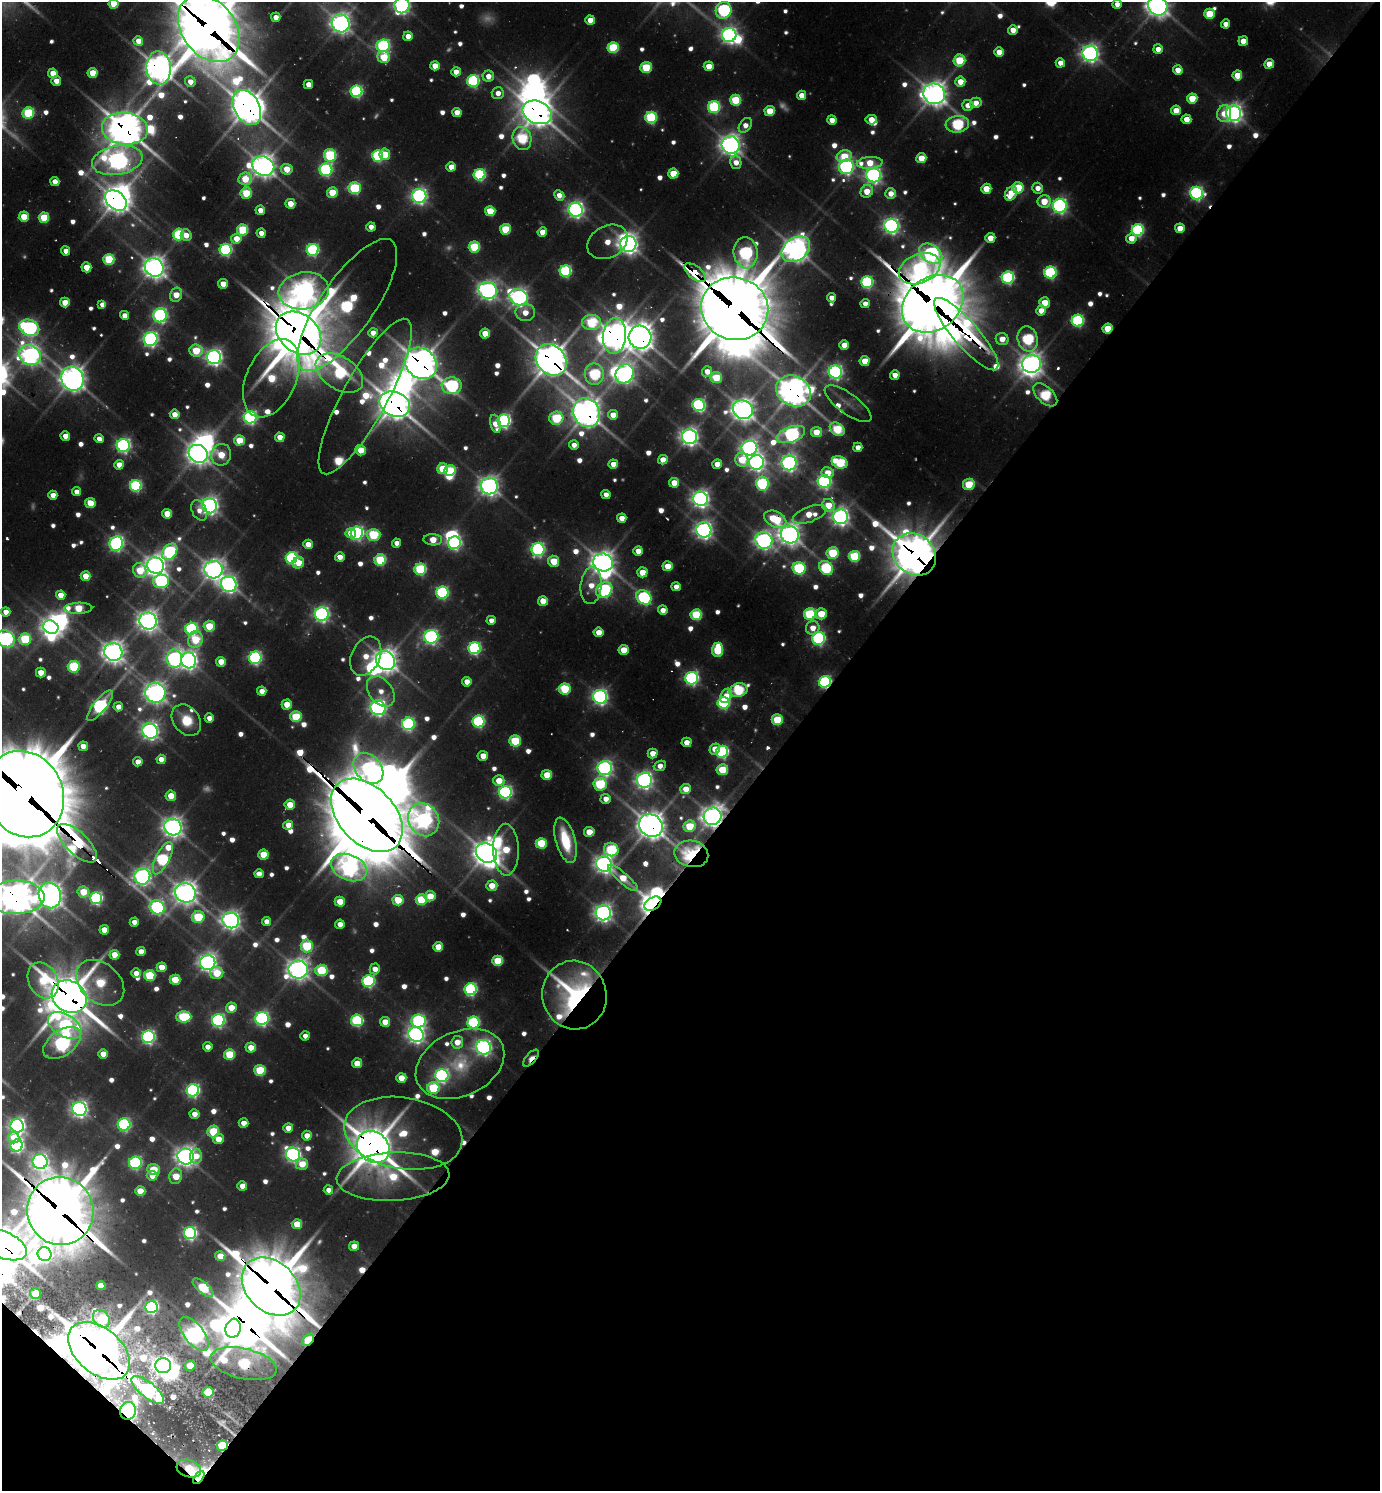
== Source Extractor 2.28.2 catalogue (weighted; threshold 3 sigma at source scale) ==
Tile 15 of 4 x 4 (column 3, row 4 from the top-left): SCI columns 3061-4438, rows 70-1558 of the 6039 x 6026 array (HDU 1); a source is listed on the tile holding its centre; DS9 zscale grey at full resolution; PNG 1382 x 1493 px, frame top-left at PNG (2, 2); each listed source drawn as its Kron ellipse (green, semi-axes under 4 px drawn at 4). Shown black and unused: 44% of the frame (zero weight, under 2 of 3 exposures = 4% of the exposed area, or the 3 px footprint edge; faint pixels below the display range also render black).
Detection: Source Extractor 2.28.2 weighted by HDU 2 'WHT'; one run over the whole footprint, this tile lists its part. Background 0.0997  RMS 0.01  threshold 0.0456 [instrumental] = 3 sigma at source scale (4.5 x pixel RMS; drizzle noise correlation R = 1.50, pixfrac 1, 0.05/0.05 arcsec/px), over >= 5 px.
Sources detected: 802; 33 too faint to see at this stretch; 43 inside a brighter object's white glare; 8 cosmic-ray / hot-pixel residue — neither listed nor drawn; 14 inside a brighter listed object's ellipse — not listed separately; of the other 704, all 500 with FLUX_AUTO >= 14.9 (the completeness limit of this list) listed and drawn (204 fainter detections not listed), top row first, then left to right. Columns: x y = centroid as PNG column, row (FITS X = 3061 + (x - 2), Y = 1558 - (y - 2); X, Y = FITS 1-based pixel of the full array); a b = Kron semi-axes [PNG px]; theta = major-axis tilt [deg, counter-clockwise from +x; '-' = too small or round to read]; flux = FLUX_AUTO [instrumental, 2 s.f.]
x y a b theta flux
113 4 5 5 - 49
1117 4 4 4 - 16
402 6 8 7 - 650
1158 6 10 9 - 1600
724 10 8 7 - 370
1209 14 5 5 - 76
276 17 5 4 - 19
590 20 5 4 - 31
341 23 9 8 - 1100
1226 24 4 4 - 18
209 28 37 26 -53 8600
1013 30 5 4 - 23
729 35 7 7 - 750
408 36 5 4 - 24
138 41 5 4 - 26
1243 41 5 4 - 28
383 46 7 6 - 370
613 47 5 5 - 140
1158 49 5 4 - 17
999 52 5 5 - 33
1090 53 8 7 - 900
384 57 6 6 - 70
959 60 6 5 - 110
1060 63 5 4 - 21
1269 64 5 4 - 34
435 66 5 4 - 29
709 66 5 5 - 34
646 67 5 5 - 93
159 68 16 12 -85 2000
1178 70 5 4 - 24
456 72 4 4 - 21
53 73 5 4 - 34
93 73 5 5 - 54
1237 75 5 5 - 38
488 76 6 5 - 19
56 81 5 5 - 23
473 81 6 6 - 280
190 82 5 5 - 20
960 82 5 5 - 33
308 85 4 4 - 22
356 91 6 6 - 280
498 93 6 6 - 17
934 94 11 10 - 1700
802 95 4 4 - 28
1192 98 5 5 - 58
735 100 5 5 - 100
976 103 6 5 - 21
968 105 5 5 - 19
247 107 19 12 -61 2600
714 107 6 6 - 230
1176 110 5 5 - 31
770 111 5 5 - 52
457 112 4 4 - 25
537 112 15 11 -23 2100
28 113 6 5 - 150
1224 113 8 7 - 25
1234 113 8 7 - 970
651 118 6 5 - 210
1186 119 5 5 - 30
832 120 4 4 - 26
871 120 6 4 6 29
957 124 12 8 7 230
745 125 8 5 54 18
125 129 23 16 -5 2900
522 138 11 9 -77 170
730 145 9 8 - 1100
385 154 6 5 - 48
330 155 6 6 - 190
378 156 6 5 - 220
844 156 8 5 14 57
921 158 5 5 - 47
117 160 25 14 10 950
736 162 7 5 -79 20
870 163 13 6 5 52
263 166 11 9 -31 1500
451 167 4 4 - 27
846 167 7 7 - 540
287 169 6 5 - 47
326 170 6 6 - 310
673 174 5 5 - 57
480 175 6 5 - 250
874 175 7 7 - 690
245 179 7 6 - 59
55 182 4 4 - 21
355 188 6 6 - 170
1018 188 5 5 - 100
1038 188 5 5 - 18
986 189 5 5 - 48
867 191 6 5 - 39
332 192 5 5 - 61
246 193 6 5 - 79
1196 193 6 6 - 440
891 194 5 5 - 22
1011 194 8 5 59 50
559 195 6 4 -42 20
419 196 7 7 - 670
116 200 12 8 -39 1500
1044 201 6 6 - 48
290 204 5 5 - 35
1060 206 7 7 - 620
260 210 4 4 - 18
576 210 7 7 - 750
490 211 5 5 - 65
24 217 5 5 - 54
44 218 5 5 - 84
891 226 7 7 - 710
371 227 4 4 - 15
1180 228 5 4 - 29
505 229 5 5 - 83
243 230 5 5 - 120
1138 230 6 6 - 280
542 232 5 4 - 28
261 233 4 4 - 16
178 234 6 5 - 160
186 235 6 5 - 20
990 238 5 5 - 25
1131 238 5 5 - 26
236 239 5 5 - 31
607 242 21 16 29 34
628 244 8 8 - 1100
474 247 5 5 - 130
796 249 15 11 36 1600
226 250 6 6 - 320
313 250 6 6 - 270
66 251 4 4 - 18
746 253 15 12 -84 410
931 254 13 8 -35 640
109 259 5 5 - 130
86 267 5 5 - 35
154 267 10 9 - 1400
920 269 21 14 22 340
565 271 6 5 - 240
695 273 13 6 -39 480
1050 273 6 6 - 280
1008 278 6 6 - 300
867 282 6 6 - 290
223 284 5 4 - 31
304 291 25 18 9 1500
488 291 9 8 - 980
176 295 7 6 - 36
519 297 9 8 - 940
831 298 4 4 - 16
65 302 5 5 - 37
1045 303 5 5 - 46
865 304 4 4 - 16
933 304 33 26 37 8700
102 305 4 4 - 24
347 305 78 27 55 460
735 309 34 31 -18 10000
1041 311 5 5 - 24
525 312 10 8 -3 23
125 315 4 4 - 18
160 315 7 7 - 450
1078 321 6 6 - 280
591 322 9 7 5 140
29 328 10 8 -23 560
1108 328 5 5 - 60
298 333 25 19 -40 6400
373 333 4 4 - 20
485 333 5 5 - 41
966 334 47 12 -49 640
614 336 18 11 85 1900
640 337 11 11 - 1900
151 339 7 7 - 600
1002 339 6 6 - 26
1028 339 13 10 -74 230
844 345 5 4 - 28
196 351 7 6 - 79
30 355 11 9 -30 1000
214 357 7 7 - 790
551 360 17 14 -47 2700
865 361 5 5 - 45
421 363 17 14 -43 2600
1032 364 9 9 - 1300
707 371 5 5 - 22
835 372 6 6 - 570
339 373 26 16 -33 260
594 374 11 9 -89 210
625 374 10 8 57 950
895 375 5 4 - 18
271 378 41 25 65 150
716 378 6 5 - 79
73 379 12 11 - 1700
452 386 10 8 1 340
794 391 18 15 -27 2100
1045 395 14 8 -42 170
365 397 88 22 61 170
395 404 16 12 -24 2500
848 404 28 10 -36 18
699 405 6 6 - 350
743 410 10 9 - 1400
587 413 15 13 -62 2100
175 414 5 5 - 24
613 415 5 5 - 27
250 417 6 6 - 460
556 418 7 6 - 150
504 421 6 6 - 450
495 424 9 5 -76 29
837 429 8 6 -38 130
816 432 5 5 - 39
791 434 15 7 20 570
65 436 5 4 - 20
280 437 5 5 - 25
689 437 7 7 - 940
99 439 5 4 - 16
239 440 5 5 - 57
123 445 6 6 - 540
574 445 5 5 - 15
858 447 4 4 - 18
749 448 8 7 - 760
361 450 5 5 - 49
198 454 10 8 -32 1300
221 455 11 10 - 58
663 460 5 4 - 21
742 460 7 6 - 55
756 462 7 7 - 780
840 462 8 6 -20 150
789 463 7 7 - 720
613 464 5 4 - 28
717 464 5 4 - 23
119 465 5 5 - 26
442 469 5 5 - 76
450 470 5 5 - 92
828 473 6 5 - 27
824 481 6 6 - 430
674 483 5 5 - 32
762 484 7 6 - 280
969 484 6 5 - 89
136 486 6 6 - 240
489 486 8 8 - 1000
77 492 4 4 - 18
53 495 4 4 - 21
606 495 4 4 - 15
700 499 7 7 - 890
90 503 5 5 - 46
828 505 6 6 - 40
210 506 8 7 - 890
199 510 11 7 -62 15
167 514 5 5 - 41
810 514 18 7 20 40
841 517 7 7 - 900
622 518 5 4 - 21
775 519 12 7 -27 110
704 530 7 7 - 870
351 533 5 5 - 31
357 533 6 6 - 410
790 534 9 8 - 1400
373 535 7 6 - 140
433 540 9 5 -2 43
764 540 9 8 - 850
397 543 4 4 - 17
454 543 6 6 - 400
116 544 7 6 - 520
308 544 5 4 - 27
538 549 6 6 - 450
638 551 5 4 - 24
170 552 9 6 52 320
833 553 6 6 - 120
914 554 23 19 -42 4000
854 556 5 5 - 130
340 557 5 4 - 20
292 558 6 5 - 310
380 560 5 5 - 140
554 561 5 5 - 55
603 562 10 9 - 1500
298 563 6 5 - 39
155 565 9 8 - 1300
668 566 5 5 - 43
799 568 6 6 - 210
826 568 8 6 -47 220
420 569 6 6 - 180
140 570 7 6 - 69
213 570 9 9 - 1200
642 572 5 5 - 38
86 576 5 5 - 41
161 581 8 7 - 290
229 584 8 7 - 800
591 585 18 10 84 34
676 587 4 4 - 16
604 590 9 7 39 350
442 593 6 6 - 290
61 595 5 4 - 28
644 597 8 6 -40 350
543 601 5 5 - 34
78 608 14 5 1 80
663 610 5 5 - 18
6 612 4 4 - 19
322 614 7 6 - 630
810 614 6 6 - 160
821 614 5 5 - 61
696 615 5 5 - 130
491 620 4 4 - 15
148 621 9 8 - 1300
209 626 5 5 - 70
51 627 8 6 -30 980
813 628 7 6 - 24
191 629 6 6 - 290
599 632 5 5 - 29
431 637 7 6 - 550
819 638 6 6 - 390
6 639 10 8 -29 620
25 639 6 5 - 130
195 640 8 7 - 76
475 648 6 6 - 320
624 650 5 5 - 46
718 650 7 5 86 110
113 652 9 8 - 1300
366 656 20 14 64 39
255 658 6 6 - 350
174 659 9 7 -84 630
189 660 8 7 - 910
386 661 10 9 - 1500
221 662 5 5 - 31
74 667 6 6 - 150
41 673 5 5 - 29
692 678 6 6 - 440
467 682 5 4 - 23
825 682 6 5 - 330
565 689 6 5 - 120
738 690 9 6 13 170
262 691 5 4 - 17
381 691 17 11 -52 26
155 693 10 10 - 1300
726 696 8 5 60 29
600 697 7 7 - 650
723 703 6 6 - 270
287 704 5 5 - 40
100 706 19 6 51 530
118 707 5 4 - 18
378 708 7 7 - 720
296 717 6 5 - 100
209 718 4 4 - 17
186 720 17 13 -51 45
777 720 5 5 - 87
479 721 6 6 - 270
408 724 6 6 - 350
150 731 8 7 - 910
515 741 5 5 - 120
686 742 5 5 - 23
83 746 5 4 - 25
715 749 6 5 - 28
722 752 6 6 - 300
653 753 5 5 - 25
483 756 5 5 - 23
161 759 4 4 - 20
138 762 4 4 - 20
660 766 6 5 - 16
368 768 17 12 -49 520
605 768 7 7 - 670
722 770 5 5 - 78
547 775 5 5 - 55
644 780 7 7 - 850
499 781 5 5 - 40
600 784 6 6 - 160
686 789 5 5 - 26
505 792 6 6 - 460
24 794 44 38 -64 17000
171 796 5 5 - 42
606 799 5 5 - 19
290 805 5 5 - 41
367 815 43 28 -47 12000
713 816 9 8 - 1400
424 820 17 15 -57 710
288 825 5 4 - 26
651 825 12 11 - 2100
689 826 6 5 - 69
173 827 9 8 - 1200
589 832 5 5 - 37
566 840 23 9 -74 74
77 843 25 11 -44 1200
541 843 5 5 - 100
506 850 26 13 -89 69
611 850 7 6 - 160
486 853 11 9 -29 1900
263 854 5 5 - 58
691 854 17 13 -11 260
163 858 18 7 63 280
604 864 8 7 - 950
349 868 19 12 -22 940
259 874 5 4 - 17
142 876 8 8 - 850
623 878 19 5 -41 52
492 886 5 5 - 33
83 892 6 5 - 54
185 893 10 9 - 1500
50 895 13 11 -71 1600
430 896 5 5 - 43
16 897 29 17 0 3000
96 898 6 6 - 350
398 900 5 5 - 63
421 900 5 5 - 110
340 902 5 5 - 43
653 904 9 6 32 1200
157 907 8 6 -35 410
603 913 7 7 - 950
198 917 6 6 - 110
231 920 8 8 - 1000
266 921 4 4 - 16
134 922 4 4 - 17
340 924 4 4 - 17
104 930 5 4 - 30
307 946 6 6 - 140
438 947 5 5 - 34
141 952 4 4 - 22
114 955 5 5 - 40
498 961 5 5 - 80
208 962 7 7 - 960
162 967 5 5 - 32
298 969 9 9 - 1300
375 969 5 5 - 19
321 970 6 5 - 120
136 973 5 4 - 19
217 973 7 6 - 56
150 975 5 5 - 120
43 980 19 14 -62 120
175 980 5 5 - 54
368 981 6 6 - 310
100 983 27 19 -41 140
471 989 6 6 - 320
574 995 34 32 -75 290
69 997 18 15 -32 4500
231 1008 5 5 - 38
184 1017 7 5 1 170
262 1019 7 6 - 500
218 1020 6 6 - 410
357 1020 6 6 - 230
418 1021 7 6 - 380
385 1022 5 5 - 31
473 1022 6 6 - 270
65 1025 18 11 -30 370
416 1034 8 7 - 880
305 1036 4 4 - 15
148 1037 6 6 - 470
457 1042 6 6 - 25
62 1043 21 12 36 600
208 1047 5 4 - 16
484 1047 7 7 - 740
251 1048 5 5 - 30
103 1054 5 5 - 24
229 1054 5 5 - 88
531 1058 10 5 48 25
357 1063 5 5 - 32
460 1064 46 32 25 80
260 1070 5 5 - 110
442 1075 6 6 - 440
401 1078 5 5 - 36
433 1088 6 6 - 140
193 1090 6 6 - 420
79 1109 7 7 - 830
194 1114 5 4 - 18
243 1123 5 4 - 20
124 1124 6 6 - 360
17 1126 7 6 - 760
288 1128 5 4 - 22
213 1132 6 6 - 100
403 1133 60 35 -10 110
307 1136 5 5 - 24
13 1138 6 5 - 27
218 1139 5 5 - 31
17 1146 6 6 - 410
373 1147 17 14 -40 4000
293 1154 7 7 - 660
185 1156 8 8 - 1200
196 1156 7 6 - 25
40 1162 7 7 - 730
135 1163 6 6 - 320
302 1164 6 5 - 37
153 1170 6 5 - 56
152 1176 5 4 - 24
176 1176 8 6 78 50
393 1177 56 24 3 150
242 1186 5 4 - 24
328 1190 5 4 - 16
140 1191 5 5 - 42
60 1211 34 33 - 7900
297 1224 5 5 - 43
190 1233 6 6 - 410
3 1245 25 13 -23 3200
354 1246 5 4 - 26
44 1254 7 7 - 550
220 1256 5 4 - 32
101 1286 4 4 - 29
271 1287 33 25 -44 7400
203 1288 13 5 -40 130
35 1294 5 5 - 43
151 1307 6 6 - 430
101 1319 10 7 -46 77
233 1328 10 7 73 960
194 1334 20 9 -51 1100
308 1340 7 4 47 150
99 1351 36 22 -40 5900
244 1364 34 15 -13 190
163 1366 8 7 - 1100
190 1366 5 5 - 38
148 1390 20 8 -38 490
208 1392 5 5 - 84
128 1411 9 8 - 950
222 1445 5 5 - 100
189 1469 12 8 -17 53
199 1478 7 4 57 1100
Overlapping masked pixels (flux is a lower limit): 56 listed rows (the first 20) at x y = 209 28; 1090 53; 159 68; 247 107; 537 112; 125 129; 116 200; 891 226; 920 269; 695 273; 304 291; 933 304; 347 305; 735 309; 1108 328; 298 333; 966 334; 614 336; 640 337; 551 360
Isophote crosses this tile's border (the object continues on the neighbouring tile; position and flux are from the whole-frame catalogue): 11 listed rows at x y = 113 4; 1117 4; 402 6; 1158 6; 724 10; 209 28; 6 639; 24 794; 16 897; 60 1211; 3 1245